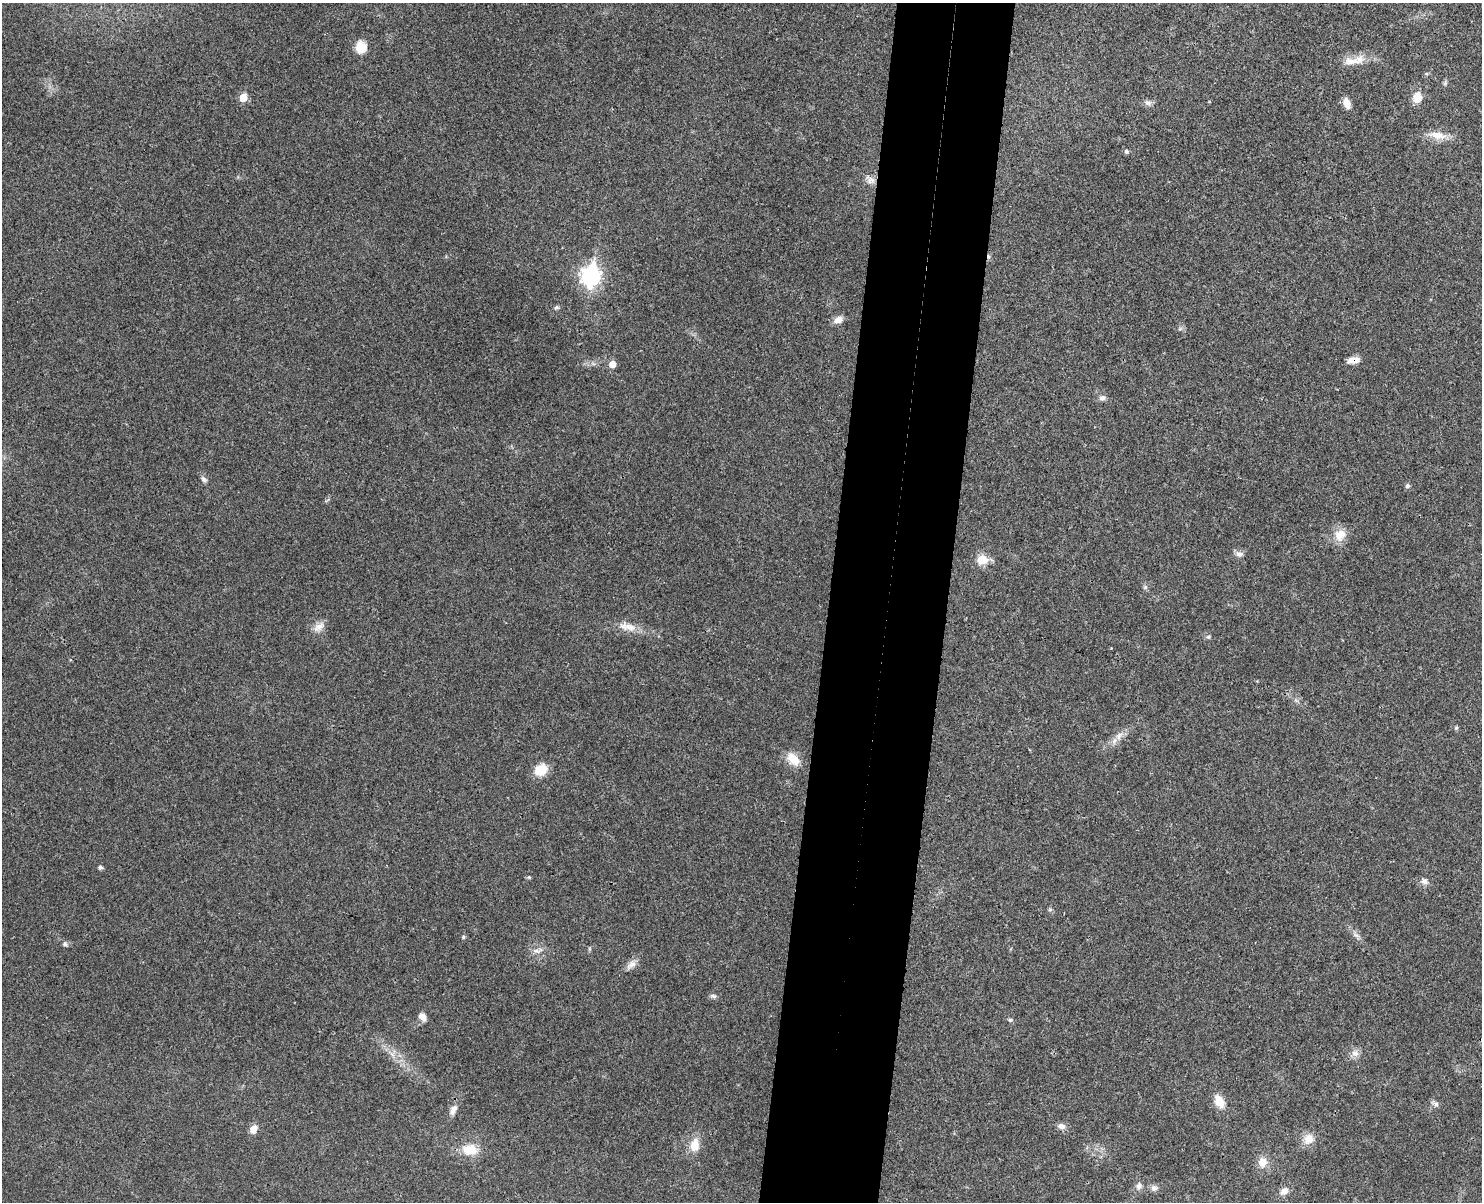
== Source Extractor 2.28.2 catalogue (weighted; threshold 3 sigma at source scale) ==
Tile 5 of 3 x 4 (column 2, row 2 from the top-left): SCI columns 1649-3128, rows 2419-3618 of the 4893 x 4832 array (HDU 1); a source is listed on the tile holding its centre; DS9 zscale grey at full resolution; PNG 1484 x 1204 px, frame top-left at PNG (2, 3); no overlay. Shown black and unused: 8% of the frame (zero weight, under 3 of 4 exposures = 6% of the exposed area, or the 3 px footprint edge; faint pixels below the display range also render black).
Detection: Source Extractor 2.28.2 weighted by HDU 2 'WHT'; one run over the whole footprint, this tile lists its part. Background 0.0307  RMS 0.0048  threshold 0.0214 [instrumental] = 3 sigma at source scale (4.5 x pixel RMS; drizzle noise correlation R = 1.50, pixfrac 1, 0.05/0.05 arcsec/px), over >= 5 px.
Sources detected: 55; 1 cosmic-ray / hot-pixel residue — not listed; the other 54 listed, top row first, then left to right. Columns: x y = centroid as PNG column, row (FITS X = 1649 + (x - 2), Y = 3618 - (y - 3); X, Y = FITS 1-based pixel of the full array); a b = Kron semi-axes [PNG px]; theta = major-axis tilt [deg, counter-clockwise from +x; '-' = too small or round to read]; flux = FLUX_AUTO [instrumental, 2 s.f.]
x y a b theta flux
361 47 13 11 -90 7.6
1351 61 25 11 3 7.1
1445 83 6 5 - 0.87
243 97 6 5 - 10
1417 97 11 9 83 6.7
1148 103 10 7 -20 1.8
1347 103 11 7 -69 4.5
1438 135 26 10 -9 7.2
1126 151 6 5 - 1
870 180 16 9 -40 3.2
591 276 9 8 - 200
556 307 7 5 34 1
838 320 12 7 23 3.5
1353 360 15 8 11 3.9
612 364 6 6 - 4.7
1102 398 10 7 9 1.6
204 479 9 6 -49 1.5
1407 486 6 5 - 1.1
1340 535 19 15 56 7
1239 554 10 8 -12 2.1
982 560 14 11 8 6.8
1145 587 6 6 - 1
319 627 17 9 37 4
627 627 28 10 -13 6.8
1208 637 5 5 - 0.75
1456 728 6 5 - 0.75
1119 736 13 7 56 3.4
793 759 20 12 -46 7.4
540 770 14 11 34 9.8
100 867 5 4 - 1.2
529 877 5 5 - 0.59
1424 881 10 8 -29 2.1
1050 910 6 4 -18 0.7
1356 935 10 5 -35 1.6
463 937 5 5 - 0.67
65 944 7 6 - 1.1
536 951 11 4 -15 1.8
631 965 16 8 39 3.2
713 996 9 5 -13 1.3
422 1016 10 7 -54 3.2
1010 1020 6 5 - 0.85
1355 1053 10 10 - 2.8
1219 1101 15 9 -63 7.2
1436 1104 9 6 -22 1.5
453 1110 14 8 62 3
1061 1126 10 7 -16 2.5
253 1129 11 8 67 3.6
1308 1139 14 12 57 5.3
695 1145 18 12 81 7.2
470 1149 20 14 -7 9.8
1262 1162 12 11 - 5.1
1139 1186 9 7 65 1.8
1154 1188 8 8 - 1.8
1284 1191 11 8 39 3
Overlapping masked pixels (flux is a lower limit): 1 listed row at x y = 1353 360